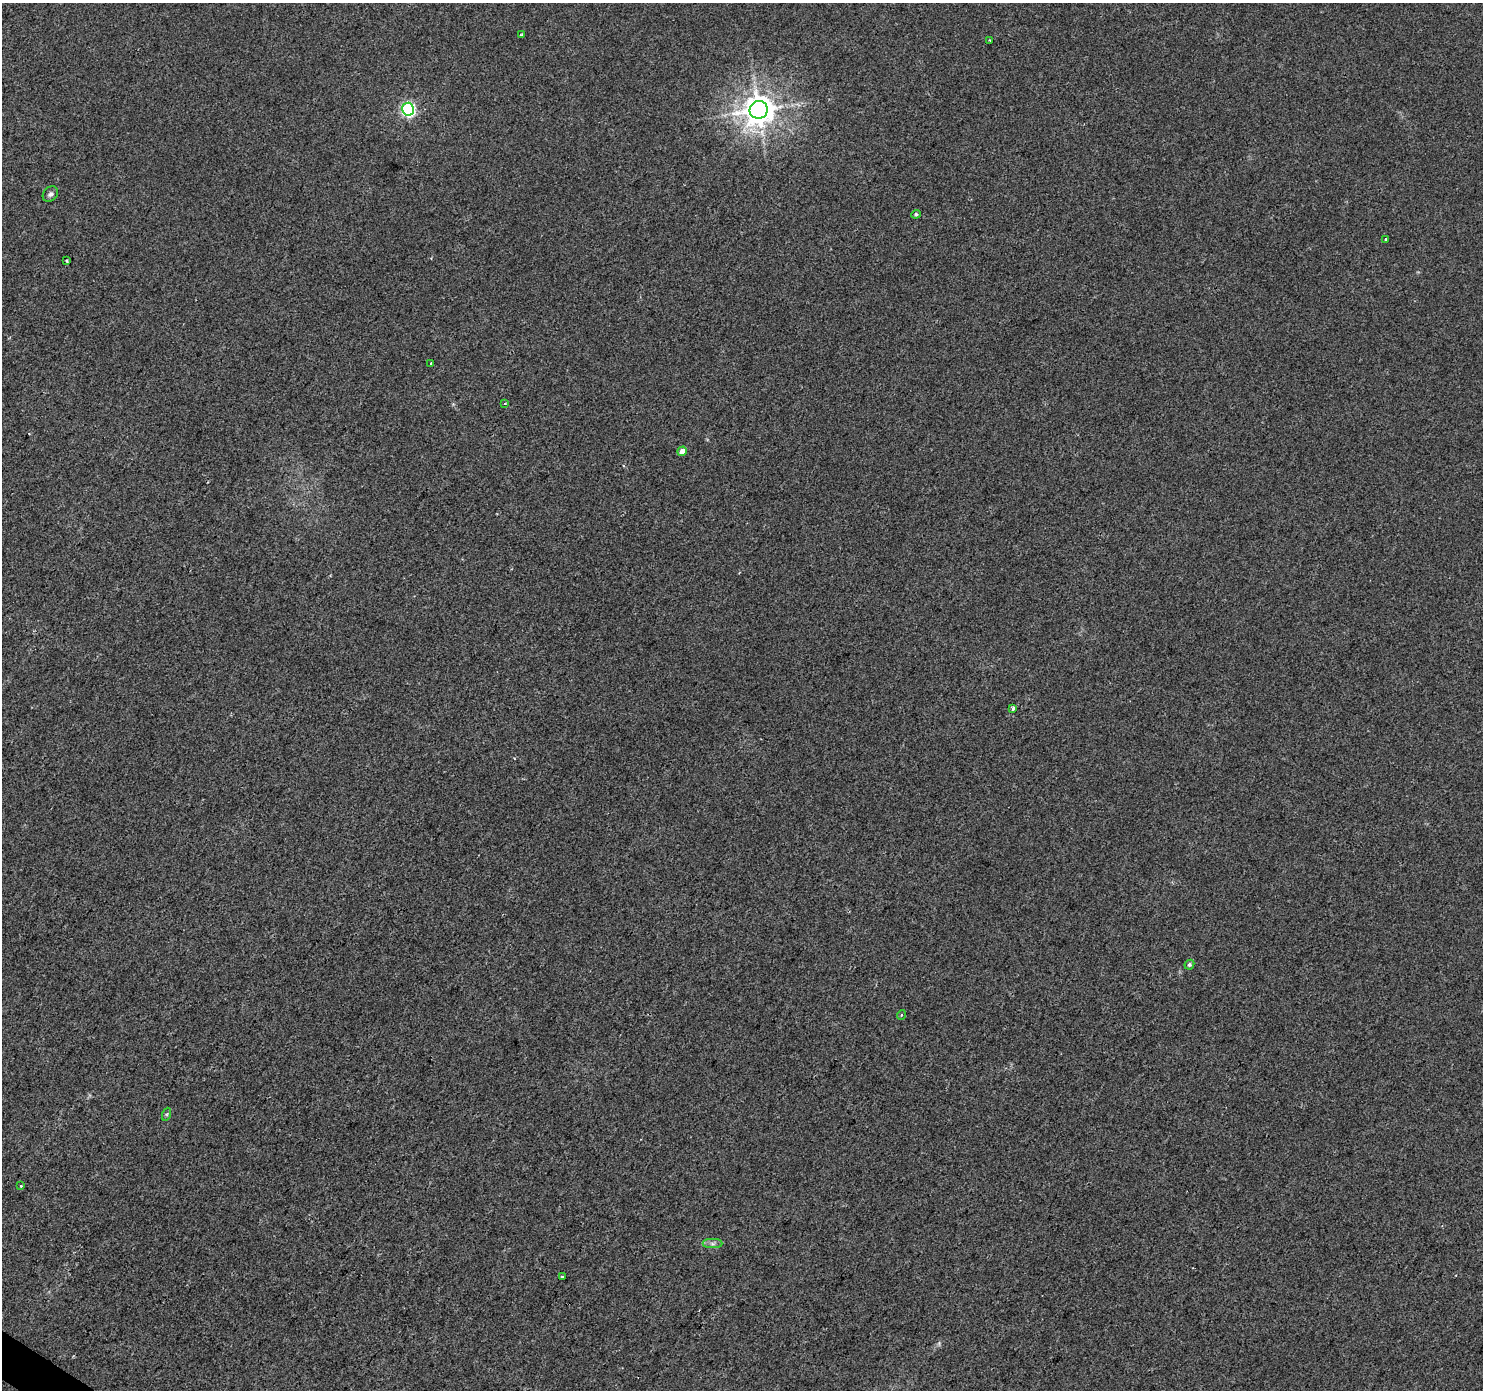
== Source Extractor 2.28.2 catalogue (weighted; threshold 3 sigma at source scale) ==
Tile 7 of 4 x 4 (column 3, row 2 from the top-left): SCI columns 2963-4443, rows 2959-4346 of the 5930 x 5985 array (HDU 1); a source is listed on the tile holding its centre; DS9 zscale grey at full resolution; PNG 1485 x 1392 px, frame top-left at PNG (2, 3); each listed source drawn as its Kron ellipse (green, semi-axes under 4 px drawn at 4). Shown black and unused: <1% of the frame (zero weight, under 2 of 3 exposures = <1% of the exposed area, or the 3 px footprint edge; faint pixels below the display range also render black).
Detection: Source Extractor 2.28.2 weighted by HDU 2 'WHT'; one run over the whole footprint, this tile lists its part. Background 0.00612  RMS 0.0046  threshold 0.0208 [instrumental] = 3 sigma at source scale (4.5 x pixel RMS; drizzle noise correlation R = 1.50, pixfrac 1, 0.0396/0.0396 arcsec/px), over >= 5 px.
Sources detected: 18; all 18 listed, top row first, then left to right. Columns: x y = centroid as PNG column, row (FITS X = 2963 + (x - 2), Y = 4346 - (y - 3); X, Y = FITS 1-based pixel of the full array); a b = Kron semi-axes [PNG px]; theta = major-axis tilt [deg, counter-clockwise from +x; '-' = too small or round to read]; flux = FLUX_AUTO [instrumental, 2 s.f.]
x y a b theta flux
521 35 3 3 - 0.57
990 40 2 2 - 0.41
408 109 6 6 - 80
759 110 9 9 - 770
50 194 8 6 46 1.4
916 214 5 4 - 0.86
1386 239 3 3 - 0.71
66 261 3 2 - 0.53
431 363 2 2 - 0.33
505 403 3 2 - 0.38
682 451 5 4 - 4.1
1013 708 3 3 - 3.2
1189 965 5 4 - 0.83
901 1015 5 3 - 0.37
167 1114 7 4 71 0.7
21 1186 3 3 - 0.98
712 1244 10 4 0 1.4
562 1276 3 3 - 0.84